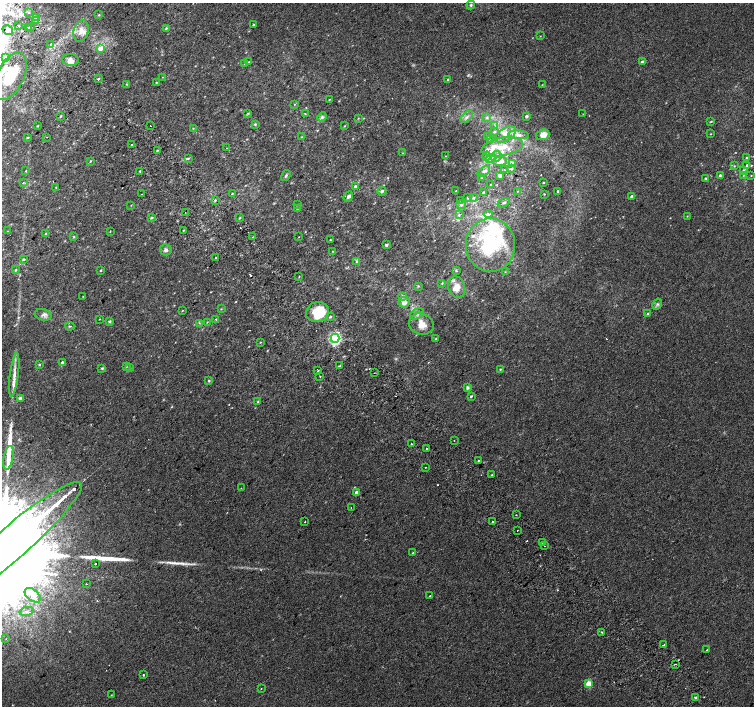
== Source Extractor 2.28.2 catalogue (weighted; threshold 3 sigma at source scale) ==
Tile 11 of 4 x 4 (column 3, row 3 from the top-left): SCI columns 3047-4550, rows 1653-3059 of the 6086 x 6054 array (HDU 1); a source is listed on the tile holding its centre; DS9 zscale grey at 2 x 2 block average (1 PNG px = mean of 2 x 2 image px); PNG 756 x 708 px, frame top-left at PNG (2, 3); each listed source drawn as its Kron ellipse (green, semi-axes under 4 px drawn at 4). Shown black and unused: <1% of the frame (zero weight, under 2 of 3 exposures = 2% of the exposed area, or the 3 px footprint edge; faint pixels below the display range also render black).
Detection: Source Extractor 2.28.2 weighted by HDU 2 'WHT'; one run over the whole footprint, this tile lists its part. Background 0.00306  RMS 0.0038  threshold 0.017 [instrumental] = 3 sigma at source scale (4.5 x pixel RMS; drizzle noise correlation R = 1.50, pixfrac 1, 0.0396/0.0396 arcsec/px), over >= 5 px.
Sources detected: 242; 2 too faint to see at this stretch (2 x 2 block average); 9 cosmic-ray / hot-pixel residue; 3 long thin detections or spike segments (spike, bleed or trail) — neither listed nor drawn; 1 coinciding with a brighter row at this scale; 20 inside a brighter listed object's ellipse — not listed separately; the other 207 listed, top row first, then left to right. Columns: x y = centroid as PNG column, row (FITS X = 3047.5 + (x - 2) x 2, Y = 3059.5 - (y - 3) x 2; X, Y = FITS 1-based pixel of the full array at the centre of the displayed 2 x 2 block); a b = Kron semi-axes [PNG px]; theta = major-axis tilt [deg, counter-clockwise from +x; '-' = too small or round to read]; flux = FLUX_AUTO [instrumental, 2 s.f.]
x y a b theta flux
471 5 4 4 - 1.5
29 13 3 2 - 0.77
99 15 3 3 - 0.84
37 18 3 2 - 0.85
36 20 3 2 - 1.1
254 25 3 3 - 0.7
19 26 2 2 - 3.9
28 27 2 2 - 9
30 27 2 2 - 4.6
166 28 3 3 - 1
8 30 5 3 - 2
81 31 11 7 75 6.9
540 36 3 2 - 0.38
51 44 3 2 - 0.58
100 48 4 3 - 7.4
5 57 4 3 - 3.9
70 60 8 6 -7 4
249 62 3 2 - 0.55
642 62 4 3 - 2.3
244 64 3 2 - 0.56
10 76 25 13 65 30
162 77 2 2 - 0.37
98 79 2 2 - 2
448 79 3 2 - 0.67
156 82 3 2 - 0.54
127 84 3 2 - 0.5
542 85 2 2 - 0.34
329 100 3 2 - 0.38
294 104 3 2 - 0.48
248 113 4 2 - 0.61
305 114 3 2 - 0.65
583 114 2 2 - 0.33
60 116 3 3 - 0.84
526 116 3 2 - 2
322 117 5 4 - 1.8
467 117 7 3 44 2.5
487 117 3 3 - 1.2
358 118 3 2 - 0.57
711 122 3 2 - 0.63
255 124 4 3 - 0.96
37 126 3 2 - 0.55
150 126 2 2 - 0.45
344 126 3 2 - 0.65
495 126 4 3 - 1.2
193 128 3 2 - 0.64
494 132 4 4 - 1.4
506 134 11 6 32 7.7
711 134 3 2 - 0.42
519 135 10 4 -5 4.3
543 135 7 5 18 6.6
27 137 3 3 - 0.7
47 137 2 2 - 0.32
302 137 4 3 - 0.83
487 137 3 3 - 3.3
491 140 3 3 - 0.76
132 145 2 2 - 0.96
502 147 21 9 10 16
227 148 3 2 - 0.42
157 150 3 2 - 0.8
403 153 3 2 - 0.37
446 156 2 2 - 0.3
486 156 5 3 - 1.6
496 157 5 5 - 3.6
746 157 3 2 - 0.67
188 158 3 3 - 0.85
491 159 6 3 31 2.4
90 161 3 2 - 0.73
500 161 7 4 -1 9.1
513 164 3 3 - 3.4
747 165 3 3 - 1.2
734 166 3 2 - 0.6
512 169 4 3 - 0.9
505 170 3 2 - 0.46
744 170 3 2 - 1.3
25 171 2 2 - 0.53
140 171 2 2 - 1.2
484 171 7 4 35 2.8
720 175 3 3 - 1.3
743 175 3 2 - 0.53
751 175 3 2 - 0.45
286 176 6 3 56 1.5
500 176 3 3 - 3
482 177 3 2 - 1.1
705 178 3 2 - 1.1
543 182 3 2 - 0.5
23 183 3 2 - 0.49
491 185 2 2 - 0.6
355 186 3 3 - 1.1
56 187 3 2 - 0.54
382 191 4 3 - 1.6
456 191 2 2 - 0.41
518 191 2 2 - 0.44
558 191 2 2 - 1.3
232 193 3 2 - 0.49
484 193 2 2 - 1.5
142 194 2 2 - 1.9
544 194 2 2 - 0.48
348 196 5 4 - 2.6
632 197 2 2 - 4
467 198 3 2 - 0.59
473 198 3 2 - 0.8
215 200 3 2 - 0.82
460 200 2 2 - 0.33
504 203 6 3 31 1.4
131 205 2 2 - 0.4
297 205 3 2 - 0.6
461 205 5 3 - 1.3
297 209 3 2 - 0.76
185 212 2 2 - 1.1
488 214 4 3 - 1.9
459 215 3 3 - 0.84
687 216 2 2 - 0.37
151 218 3 3 - 1.3
240 218 2 2 - 0.67
183 230 3 2 - 0.67
8 231 2 2 - 0.79
110 231 3 2 - 0.37
46 234 3 2 - 0.46
74 237 3 3 - 0.79
253 237 3 2 - 0.72
299 237 2 2 - 0.32
330 240 2 2 - 0.53
386 245 2 2 - 2.6
490 245 27 24 -88 77
166 250 6 5 - 2.4
333 251 3 2 - 0.39
216 258 2 2 - 3
23 259 3 2 - 1.2
356 262 4 3 - 0.99
15 270 3 3 - 0.95
101 270 2 2 - 0.78
456 271 4 3 - 1
505 272 3 3 - 0.68
299 277 3 2 - 0.45
442 283 3 3 - 0.75
418 286 3 2 - 0.72
457 287 11 8 -75 7.8
83 296 2 2 - 0.37
402 296 4 4 - 1.4
404 302 5 5 - 4.6
657 304 6 4 59 2
221 309 3 2 - 0.48
182 311 3 2 - 0.45
318 312 11 10 - 27
648 313 3 3 - 1
417 314 8 5 27 2.4
43 315 8 5 -13 3.1
330 317 3 2 - 0.94
99 319 3 2 - 0.36
216 319 3 3 - 0.64
109 321 4 3 - 1.1
207 322 3 2 - 0.51
199 323 2 2 - 0.58
421 324 12 10 -19 8.7
70 326 5 3 - 0.81
335 338 4 3 - 180
435 339 3 2 - 0.48
260 342 3 2 - 0.45
62 363 3 2 - 2.9
39 364 3 3 - 0.64
339 366 2 2 - 5
126 367 2 2 - 0.6
102 368 4 4 - 1.1
129 368 3 2 - 0.57
500 369 3 2 - 0.58
318 371 2 2 - 2.5
374 373 2 2 - 0.36
14 375 22 4 83 7.6
320 376 2 2 - 0.95
209 381 3 3 - 0.84
467 387 4 4 - 1.6
471 396 3 3 - 0.8
20 398 4 3 - 1.6
258 402 4 3 - 0.99
454 440 2 2 - 0.35
411 443 2 2 - 1.3
426 449 2 2 - 1.2
8 458 12 5 79 6.6
478 460 2 2 - 2.6
426 467 2 2 - 0.48
492 475 2 2 - 0.54
241 488 2 2 - 0.31
356 492 3 3 - 4.7
351 507 2 2 - 1.1
516 515 2 2 - 0.46
305 522 2 2 - 0.75
493 522 2 2 - 2.7
517 530 2 2 - 1.5
542 543 2 2 - 1
8 546 97 16 41 99000
544 546 2 2 - 0.5
413 552 2 2 - 0.96
95 564 2 2 - 4.2
86 584 2 2 - 0.45
33 595 9 5 -39 5.6
430 596 2 2 - 0.66
27 611 7 3 11 2.6
602 632 2 2 - 1
6 639 2 2 - 0.49
664 645 3 2 - 2.5
707 650 2 2 - 0.66
675 664 2 2 - 0.58
143 675 2 2 - 0.87
588 683 3 3 - 23
261 688 2 2 - 0.98
111 695 3 2 - 0.46
695 697 2 2 - 15
Isophote crosses this tile's border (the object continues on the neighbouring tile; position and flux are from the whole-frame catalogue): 2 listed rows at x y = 10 76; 8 546
Diffuse or blended objects may show on this block-average render without a row.